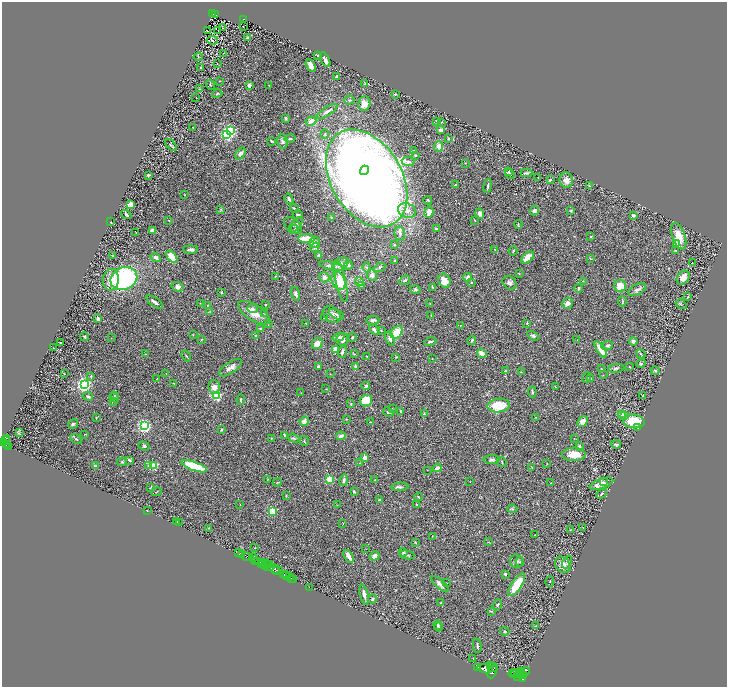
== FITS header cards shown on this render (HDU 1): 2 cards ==
NAXIS1  =                 1450
NAXIS2  =                 1369

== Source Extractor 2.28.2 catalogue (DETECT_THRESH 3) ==
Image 1450 x 1369 px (HDU 1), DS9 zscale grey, zoomed out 1/2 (1 PNG px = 2 x 2 image px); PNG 729 x 689 px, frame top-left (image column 2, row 1369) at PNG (2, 2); each listed source drawn as its Kron ellipse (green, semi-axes under 4 px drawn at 4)
Background 0.388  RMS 0.028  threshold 0.0839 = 3 sigma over >= 5 px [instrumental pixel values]
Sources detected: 414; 45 cannot appear on this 1/2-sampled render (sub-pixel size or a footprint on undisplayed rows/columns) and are neither listed nor drawn; the other 369 listed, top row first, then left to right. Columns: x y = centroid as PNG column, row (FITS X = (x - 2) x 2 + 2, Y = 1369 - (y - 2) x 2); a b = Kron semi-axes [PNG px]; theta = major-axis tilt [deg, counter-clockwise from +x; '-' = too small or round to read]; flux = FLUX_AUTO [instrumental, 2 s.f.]
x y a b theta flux
213 14 3 2 - 98
216 15 2 1 - 2.7
243 19 3 2 - 44
243 27 2 1 - 0.97
222 28 2 1 - 2.4
208 31 2 1 - 0.84
218 31 2 1 - 22
248 38 3 3 - 7.5
213 40 5 3 - 6.2
223 53 2 1 - 1.4
318 55 2 2 - 20
198 57 5 3 - 6.1
325 60 8 3 -63 23
217 64 2 1 - 2.7
311 66 7 4 -59 43
201 67 2 2 - 4.1
337 77 4 3 - 9.8
220 81 2 2 - 2.2
365 84 3 2 - 2.4
210 85 5 2 - 4.7
269 85 2 1 - 1.6
249 86 2 2 - 64
200 89 2 2 - 3
217 94 5 3 - 6.9
395 94 3 3 - 4.9
196 98 2 1 - 1.5
349 100 5 4 - 8
364 104 7 6 - 47
327 111 12 3 33 26
286 118 3 3 - 6.5
311 121 5 4 - 39
436 121 3 2 - 6.8
441 122 4 2 - 5.1
192 127 2 2 - 1.7
441 130 3 3 - 29
230 131 3 3 - 910
325 134 4 3 - 6.6
227 135 3 3 - 930
290 138 5 3 - 7.8
448 139 3 3 - 5.2
272 141 3 2 - 6
283 142 7 5 -82 17
171 145 7 3 -45 6.6
439 146 5 4 - 28
413 151 3 3 - 5.3
241 153 6 4 52 23
415 155 3 2 - 8.1
408 162 6 4 -5 14
465 163 3 3 - 3.6
364 170 5 4 - 6700
508 172 4 2 - 6.2
526 173 6 3 1 7.7
510 174 5 4 - 8.4
148 175 4 3 - 11
538 177 2 1 - 1.6
367 178 53 35 -59 8600
550 180 3 2 - 6.7
566 180 7 6 - 35
455 184 2 2 - 6.5
488 186 7 2 79 8.4
589 186 2 2 - 2.5
184 195 2 1 - 2.2
289 199 5 3 - 14
428 200 4 3 - 5.5
131 204 3 2 - 150
221 209 3 3 - 5.4
294 209 5 2 - 7.2
407 211 9 7 -26 40
535 211 5 4 - 18
571 211 3 3 - 7.7
429 212 5 4 - 39
126 214 5 3 - 7.8
480 214 5 4 - 20
298 215 5 2 - 7.3
633 215 3 2 - 14
331 218 2 2 - 2.5
169 220 2 1 - 2.2
475 220 3 2 - 2.6
111 222 2 2 - 4.6
518 224 4 2 - 4.2
293 225 10 6 -37 19
296 225 9 4 50 14
295 229 4 3 - 7.1
436 229 4 3 - 8.7
153 230 4 3 - 31
136 232 3 1 - 1.4
400 234 7 5 -78 17
679 236 14 6 -71 94
591 237 3 3 - 4.2
307 238 8 3 0 120
315 242 6 5 - 22
677 243 2 2 - 98
394 245 3 2 - 5.6
315 247 5 4 - 9.6
191 249 7 3 0 17
494 249 3 3 - 3.6
513 251 4 2 - 5.3
676 251 4 3 - 4.8
113 255 3 3 - 4.4
319 255 3 2 - 12
156 257 5 3 - 17
172 257 7 4 -55 86
528 257 7 4 41 51
590 258 3 2 - 4.4
395 261 3 3 - 6.5
692 263 2 1 - 0.33
340 264 9 6 29 35
349 265 4 3 - 6.8
331 266 12 4 -12 27
380 267 6 3 29 8.1
367 268 5 3 - 8
519 274 3 2 - 2.7
372 275 6 5 - 19
275 276 3 2 - 2.3
324 277 5 5 - 29
468 277 4 3 - 30
124 278 14 11 22 870
683 278 7 5 53 34
111 280 11 8 83 60
405 280 5 3 - 9.8
339 281 9 6 -70 69
444 281 7 6 - 53
583 281 2 2 - 2.4
341 282 21 5 -78 100
359 282 4 4 - 8.9
471 282 3 2 - 5.1
509 283 8 6 -47 18
361 286 4 3 - 4.5
620 286 6 6 - 68
178 287 6 4 -17 24
432 287 3 1 - 4.3
579 288 4 3 - 7.8
415 289 5 4 - 7
637 290 9 5 26 19
221 292 4 2 - 3.2
296 294 7 3 -76 14
688 297 3 1 - 2.9
622 301 5 2 - 5.3
155 302 10 3 -37 15
200 303 2 1 - 2
567 303 6 5 - 18
266 304 2 2 - 5.4
430 304 2 2 - 2
681 304 6 4 -33 6.7
207 305 2 2 - 3.6
253 309 5 4 - 15
210 312 3 2 - 3.8
254 313 18 8 -32 76
265 313 2 1 - 1.6
332 314 9 7 -39 29
336 314 8 3 -27 9.5
431 315 4 2 - 2.6
98 318 2 2 - 73
324 318 3 2 - 3.5
373 320 6 3 4 13
306 323 3 2 - 2.6
527 323 3 3 - 4.4
268 324 3 3 - 3.7
460 325 2 1 - 1.5
261 329 4 3 - 5.4
374 330 6 3 -40 21
381 331 4 2 - 4.1
397 332 7 5 47 96
193 335 3 2 - 2.7
256 335 3 3 - 3.7
533 336 6 4 -31 10
84 337 4 3 - 7.6
339 337 6 4 18 12
352 337 5 2 - 3.9
111 338 2 1 - 1.1
201 339 2 2 - 4.2
342 339 6 5 - 30
390 339 7 4 -68 18
472 340 4 3 - 6.4
577 340 2 1 - 1.4
633 341 4 4 - 16
60 342 2 2 - 4
430 342 6 2 15 11
317 343 6 5 - 41
607 346 6 4 24 11
53 348 2 1 - 1.5
335 349 4 3 - 45
601 349 9 3 -57 84
342 352 6 3 74 13
482 353 5 3 - 37
145 354 3 2 - 4
354 354 4 2 - 4.1
641 354 5 3 - 5.9
186 356 6 2 -53 5.9
367 356 3 2 - 1.9
396 357 3 2 - 3.3
432 359 2 2 - 2
641 363 5 4 - 8
318 366 3 3 - 14
355 366 3 2 - 9.3
630 367 3 2 - 3.4
230 368 13 5 35 27
601 368 3 2 - 3
616 368 8 3 7 9.7
505 371 3 2 - 3.1
655 371 4 2 - 6.7
521 372 2 2 - 3.4
166 373 2 1 - 1.3
65 374 2 1 - 2.8
330 374 2 2 - 2
603 375 2 1 - 1.5
91 376 4 3 - 5.6
587 377 5 2 - 9.1
157 378 2 2 - 2.2
591 379 2 2 - 46
174 383 2 2 - 4
84 385 3 3 - 2200
366 386 4 3 - 11
214 387 7 5 -85 34
556 387 3 2 - 3
326 389 3 2 - 1.7
532 392 5 2 - 9.7
301 393 3 2 - 2
114 395 4 3 - 5.8
216 395 3 3 - 680
88 396 5 3 - 8.8
643 396 2 2 - 3.9
114 398 5 3 - 6.2
241 400 5 2 - 8
113 401 2 2 - 27
366 401 6 5 - 120
351 404 3 2 - 4.9
499 406 11 7 6 160
392 408 3 2 - 2.1
401 411 4 3 - 8.1
388 412 5 3 - 8.1
424 414 4 3 - 6.5
622 414 2 2 - 55
625 415 3 2 - 2
536 417 2 2 - 2.2
96 418 2 1 - 2.4
346 419 3 2 - 4.2
304 421 4 4 - 36
583 421 6 4 47 39
634 421 11 7 -6 160
370 422 3 2 - 2.4
73 424 5 3 - 12
144 426 3 3 - 1500
638 428 2 1 - 2.7
221 429 3 3 - 4.4
19 433 3 2 - 1.9
85 434 4 1 - 2.4
285 435 3 3 - 11
341 436 5 4 - 16
272 438 3 2 - 6.7
294 438 6 3 -20 8.3
574 438 2 2 - 1.8
6 439 4 2 - 410
76 439 6 3 -31 9
5 441 3 2 - 360
304 441 5 2 - 4
2 442 3 2 - 740
616 444 5 3 - 6.9
6 445 3 2 - 300
9 446 3 2 - 280
144 446 6 4 -19 8.5
579 446 4 4 - 8.4
574 454 12 6 1 65
365 457 2 2 - 94
129 460 4 2 - 6.2
492 460 8 4 3 14
122 462 4 3 - 4.8
502 462 5 3 - 4.9
359 463 2 2 - 2
547 464 3 2 - 3.3
148 465 3 3 - 4.5
95 466 4 3 - 12
154 466 3 3 - 270
194 466 13 4 -20 250
532 467 2 2 - 1.8
437 468 4 3 - 18
427 470 2 1 - 1.7
268 479 4 3 - 4.1
330 479 3 3 - 280
344 480 6 3 75 14
375 480 2 2 - 7.6
603 481 2 1 - 2.5
277 482 4 2 - 4.1
470 482 2 1 - 1.4
551 483 2 2 - 5.7
601 484 12 5 19 36
151 487 4 2 - 2.5
400 487 8 4 3 13
354 491 3 2 - 8.1
156 492 5 2 - 4.2
602 494 6 3 41 6.7
286 495 3 2 - 2.9
418 497 4 2 - 4.8
380 500 4 3 - 9
240 504 2 2 - 1.6
416 504 2 2 - 5
337 505 2 1 - 2
512 509 5 3 - 5.1
147 511 2 2 - 1.5
272 511 3 3 - 390
177 521 3 3 - 4.7
179 522 2 2 - 20
343 523 3 1 - 2.1
583 527 2 1 - 1.2
208 528 3 2 - 4.2
570 530 2 1 - 1.3
535 535 2 2 - 1.8
432 536 3 2 - 2.2
415 542 3 2 - 3.4
488 542 3 2 - 1.8
255 548 3 2 - 2.2
366 549 2 2 - 1.5
403 552 4 3 - 8.5
238 553 3 2 - 69
242 555 3 2 - 1200
407 555 8 3 -11 9
246 556 4 2 - 94
348 556 7 3 -56 36
375 556 5 4 - 27
254 557 2 1 - 35
254 560 2 2 - 81
256 561 3 1 - 480
516 561 7 6 - 16
520 562 5 4 - 7.5
567 562 7 3 65 6.6
262 563 2 2 - 310
262 564 3 1 - 290
266 564 5 2 - 110
269 565 3 1 - 330
563 565 9 7 -54 40
267 567 2 2 - 320
270 568 2 1 - 220
275 569 5 4 - 880
278 571 5 2 - 220
284 574 2 2 - 500
505 574 2 2 - 19
286 575 2 1 - 400
289 577 2 1 - 560
292 579 3 2 - 57
294 580 2 1 - 41
550 582 5 2 - 4.4
447 583 2 2 - 1.8
440 584 11 4 -41 20
517 585 13 5 56 190
309 587 2 1 - 20
364 595 10 3 -77 28
373 599 4 3 - 8.2
441 603 3 2 - 6.3
498 605 5 4 - 7.9
491 611 4 2 - 4.5
438 625 4 3 - 6.6
536 626 2 1 - 1.3
439 627 4 3 - 5.7
505 631 5 3 - 6
477 646 7 2 -80 8.9
473 659 2 1 - 1.8
490 666 3 2 - 1500
478 667 2 1 - 160
493 667 5 3 - 3400
485 669 8 4 -14 10000
521 671 2 2 - 1400
492 672 7 3 66 3600
523 672 7 4 31 4700
516 673 4 3 - 3600
519 673 3 2 - 1000
513 674 5 2 - 3000
518 676 2 2 - 1600
523 676 3 2 - 1700
523 678 3 2 - 1700
At the frame edge (FLAGS 8, measured only in part): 1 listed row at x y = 2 442
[45 sub-pixel or undisplayed-footprint detections neither listed nor drawn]